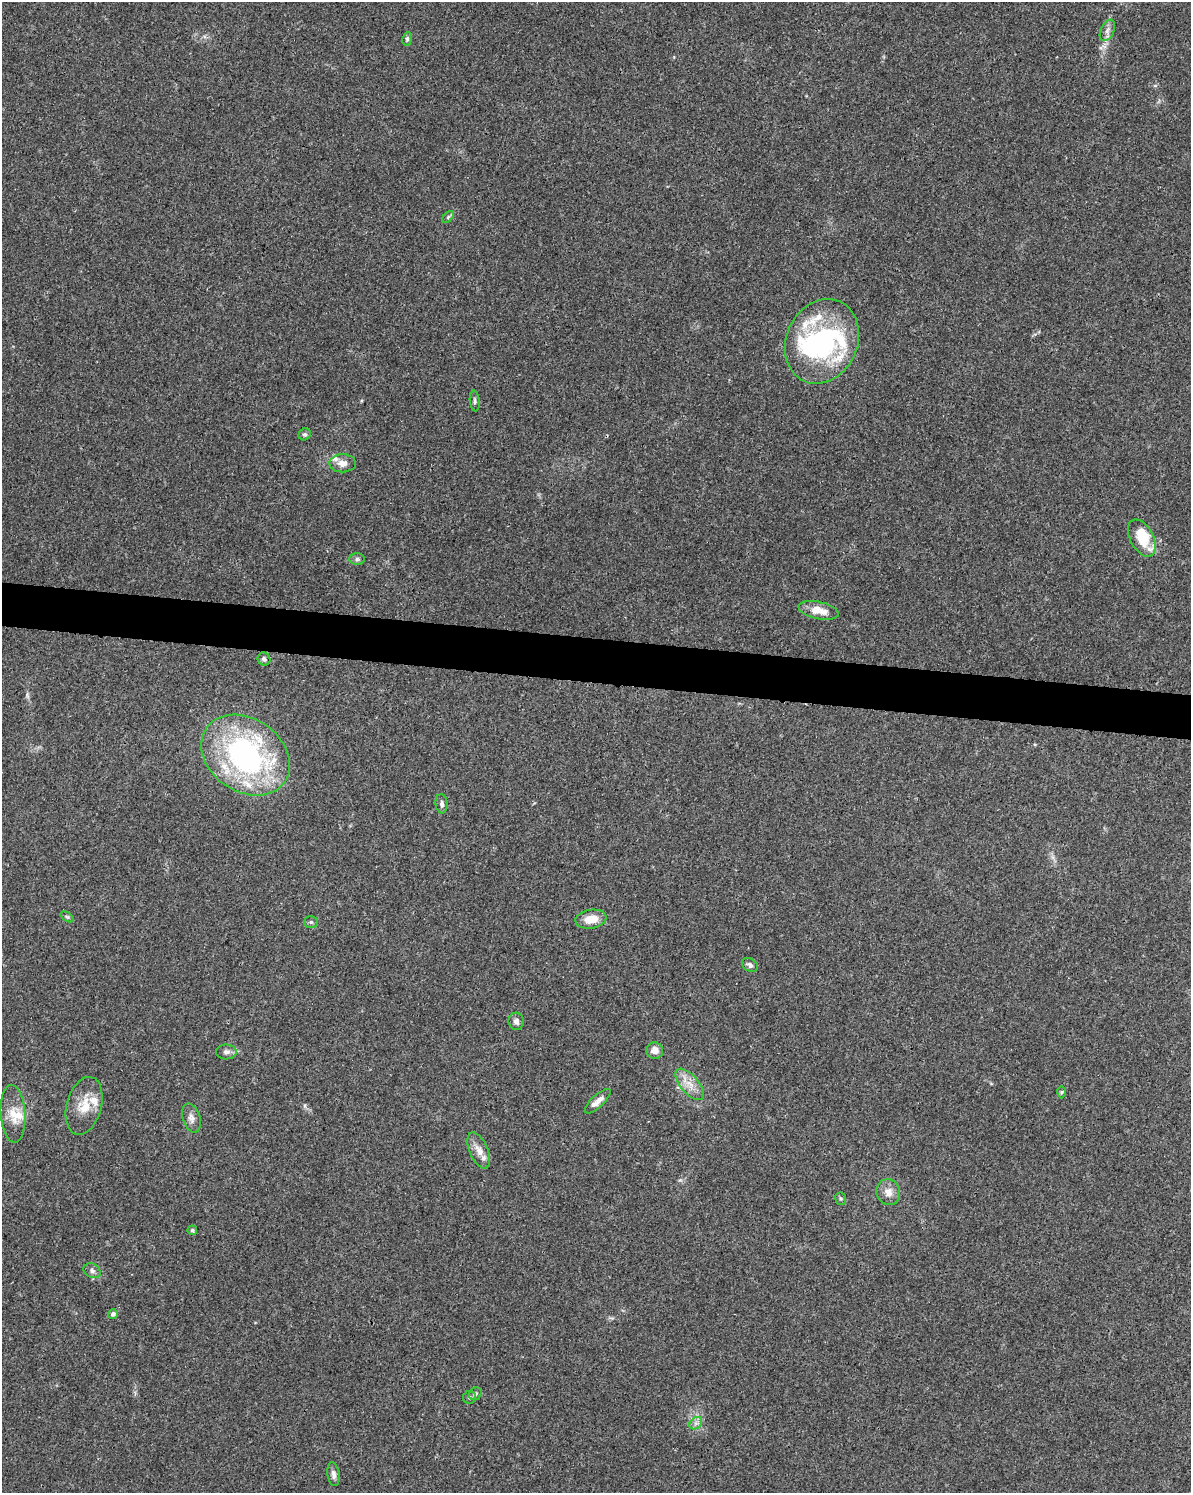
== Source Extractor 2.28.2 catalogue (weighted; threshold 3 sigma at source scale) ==
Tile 6 of 4 x 3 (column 2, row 2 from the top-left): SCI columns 1195-2383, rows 1722-3212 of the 4784 x 4997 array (HDU 1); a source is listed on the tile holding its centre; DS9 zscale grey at full resolution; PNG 1193 x 1495 px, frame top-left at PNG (2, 2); each listed source drawn as its Kron ellipse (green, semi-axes under 4 px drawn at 4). Shown black and unused: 3% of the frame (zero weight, under 3 of 4 exposures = <1% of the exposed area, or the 3 px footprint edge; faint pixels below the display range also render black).
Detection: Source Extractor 2.28.2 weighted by HDU 2 'WHT'; one run over the whole footprint, this tile lists its part. Background 0.0366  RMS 0.0034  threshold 0.0152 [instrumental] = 3 sigma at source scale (4.5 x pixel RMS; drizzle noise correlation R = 1.50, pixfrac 1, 0.0396/0.0396 arcsec/px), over >= 5 px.
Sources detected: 45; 2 inside a brighter object's white glare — neither listed nor drawn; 7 inside a brighter listed object's ellipse — not listed separately; the other 36 listed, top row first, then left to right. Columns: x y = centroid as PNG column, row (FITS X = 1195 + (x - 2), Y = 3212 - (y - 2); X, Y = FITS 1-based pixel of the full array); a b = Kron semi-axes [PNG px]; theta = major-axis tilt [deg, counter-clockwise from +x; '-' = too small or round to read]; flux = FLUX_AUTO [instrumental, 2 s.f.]
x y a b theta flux
1107 30 11 6 65 1.5
407 39 7 4 82 0.68
448 217 7 4 46 0.56
822 341 44 35 65 52
475 401 10 5 -83 0.74
305 434 6 5 - 0.75
343 463 13 9 1 2.5
1142 538 20 11 -63 9.1
357 559 8 5 1 0.82
818 610 20 8 -12 5.1
264 659 7 6 - 0.9
246 755 47 36 -35 84
442 804 9 6 -83 1
67 917 7 4 -36 0.49
591 919 15 9 10 5
311 922 7 5 0 0.65
750 965 8 6 -29 1.1
516 1021 9 7 -84 1.4
655 1051 8 8 - 2.5
226 1052 10 7 0 1.4
690 1084 19 9 -49 4.1
1062 1092 6 4 89 0.44
598 1101 16 6 43 2.4
84 1106 29 17 74 7.6
13 1114 29 12 -86 6
191 1118 15 9 -73 2
479 1150 19 9 -67 3.2
888 1192 13 11 -68 3
841 1199 6 5 - 0.58
192 1230 5 4 - 0.71
92 1271 9 7 -32 1.2
113 1314 5 5 - 1.1
475 1394 7 6 - 0.71
470 1397 6 6 - 0.66
696 1423 7 5 44 1.1
333 1474 12 6 -81 1.4